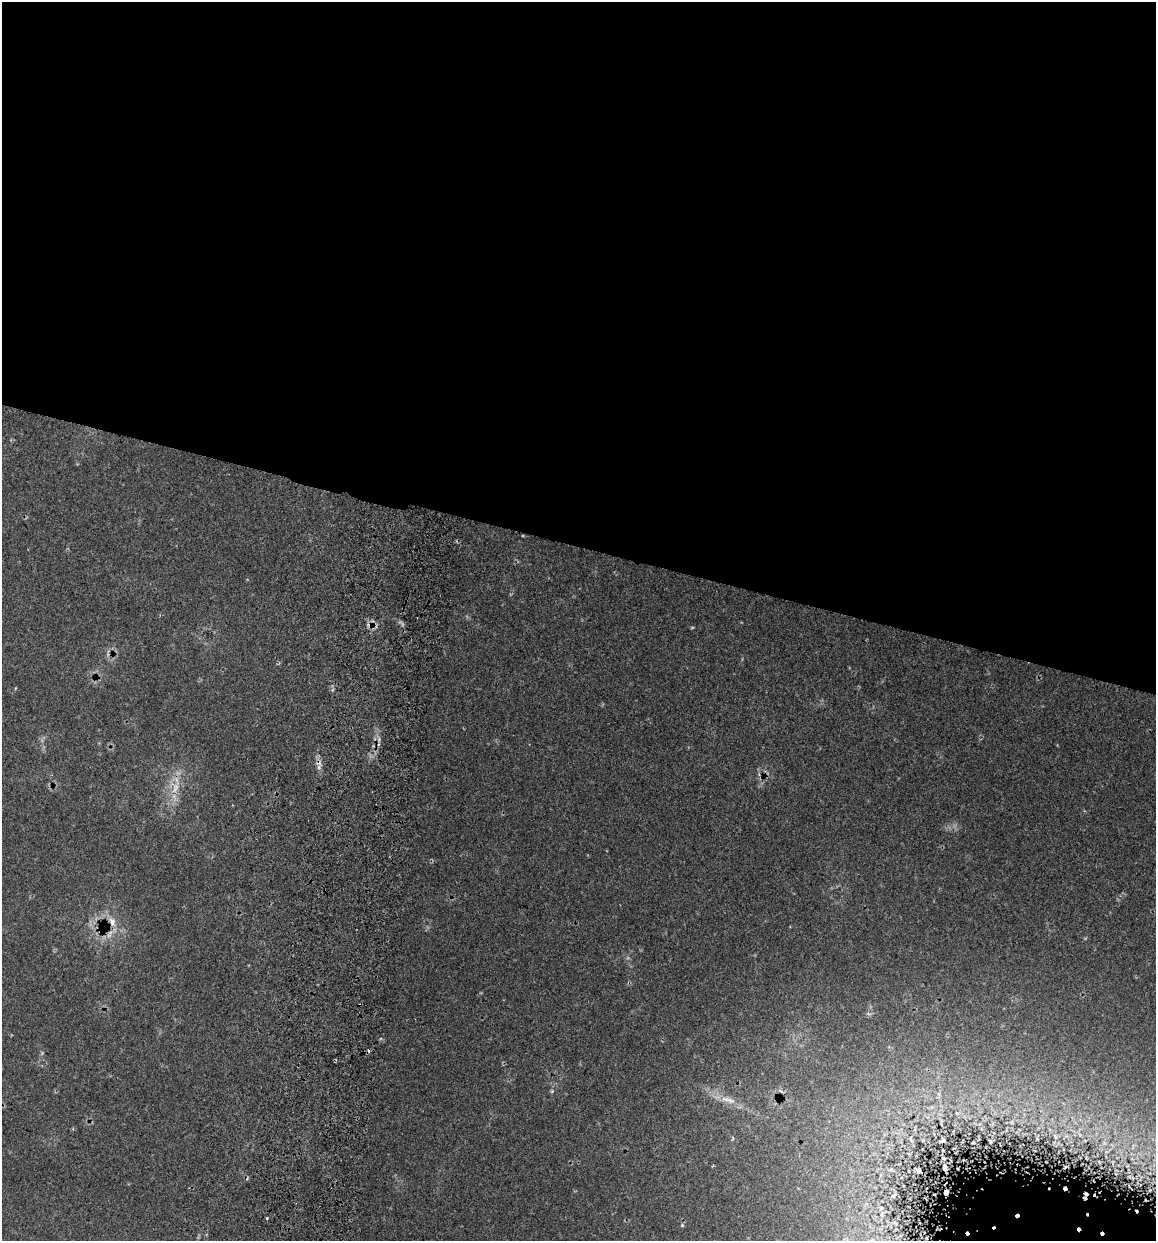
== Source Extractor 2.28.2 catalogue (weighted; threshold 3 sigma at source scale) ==
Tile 3 of 4 x 4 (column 3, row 1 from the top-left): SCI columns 2493-3646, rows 3732-4970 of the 5096 x 4990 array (HDU 1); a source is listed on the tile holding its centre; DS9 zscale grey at full resolution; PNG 1158 x 1243 px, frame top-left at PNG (2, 2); no overlay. Shown black and unused: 45% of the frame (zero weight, under 3 of 5 exposures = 12% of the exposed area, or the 3 px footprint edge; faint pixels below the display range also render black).
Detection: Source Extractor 2.28.2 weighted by HDU 2 'WHT'; one run over the whole footprint, this tile lists its part. Background 0.0943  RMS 0.0046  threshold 0.0206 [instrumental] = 3 sigma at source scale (4.5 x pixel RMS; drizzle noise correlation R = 1.50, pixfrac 1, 0.05/0.05 arcsec/px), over >= 5 px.
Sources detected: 17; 1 too faint to see at this stretch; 5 cosmic-ray / hot-pixel residue — not listed; the other 11 listed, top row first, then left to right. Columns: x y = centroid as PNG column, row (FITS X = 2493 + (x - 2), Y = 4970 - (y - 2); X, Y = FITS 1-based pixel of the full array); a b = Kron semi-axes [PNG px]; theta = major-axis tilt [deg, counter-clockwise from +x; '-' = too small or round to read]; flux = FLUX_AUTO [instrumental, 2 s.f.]
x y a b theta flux
112 922 14 8 -64 3.5
731 1100 12 5 -19 2.2
943 1140 6 5 - 0.77
990 1141 3 2 - 0.44
973 1143 3 2 - 0.36
945 1167 6 3 -85 1.2
919 1170 4 3 - 0.89
946 1192 5 3 - 1.2
881 1208 6 5 - 0.74
267 1218 3 2 - 0.58
682 1225 4 4 - 0.48
Overlapping masked pixels (flux is a lower limit): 2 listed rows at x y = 945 1167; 946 1192
Unlisted compact peaks at least as high as the median listed source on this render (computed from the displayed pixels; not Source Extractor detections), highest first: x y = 552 1091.